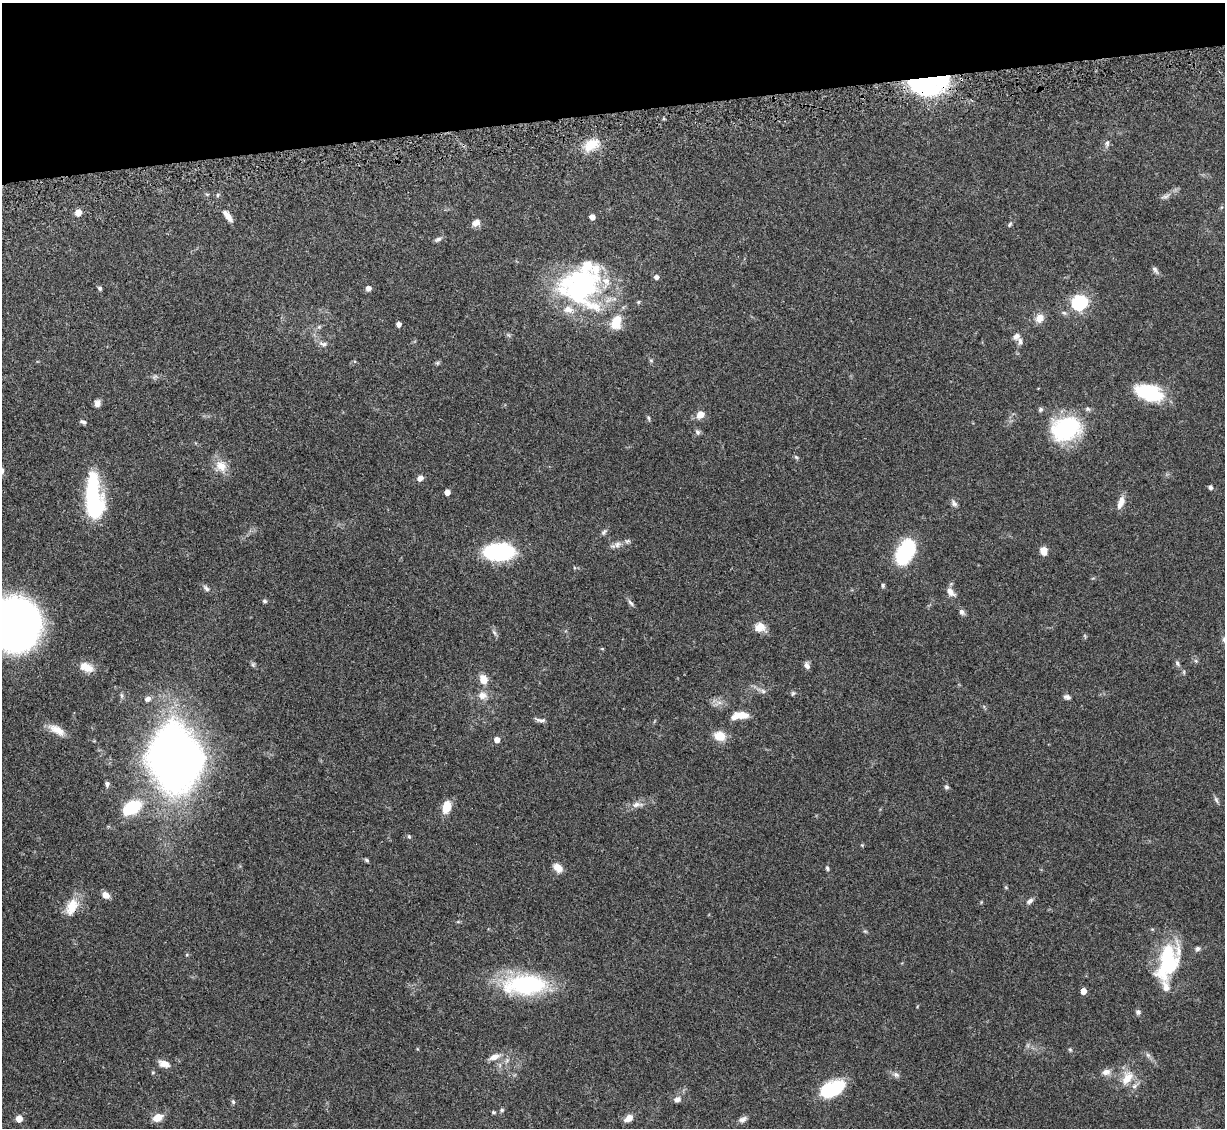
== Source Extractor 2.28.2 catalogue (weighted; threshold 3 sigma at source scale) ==
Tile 3 of 4 x 4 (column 3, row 1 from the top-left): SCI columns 2560-3782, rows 3587-4712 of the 5092 x 5004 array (HDU 1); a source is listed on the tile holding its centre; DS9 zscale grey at full resolution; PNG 1227 x 1130 px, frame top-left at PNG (2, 3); no overlay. Shown black and unused: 10% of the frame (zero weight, under 3 of 5 exposures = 4% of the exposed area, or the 3 px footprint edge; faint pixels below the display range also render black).
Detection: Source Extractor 2.28.2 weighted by HDU 2 'WHT'; one run over the whole footprint, this tile lists its part. Background 0.0707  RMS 0.0033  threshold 0.0149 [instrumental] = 3 sigma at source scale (4.5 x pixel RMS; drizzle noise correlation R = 1.50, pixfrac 1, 0.05/0.05 arcsec/px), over >= 5 px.
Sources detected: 122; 3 inside a brighter object's white glare — not listed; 8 inside a brighter listed object's ellipse — not listed separately; the other 111 listed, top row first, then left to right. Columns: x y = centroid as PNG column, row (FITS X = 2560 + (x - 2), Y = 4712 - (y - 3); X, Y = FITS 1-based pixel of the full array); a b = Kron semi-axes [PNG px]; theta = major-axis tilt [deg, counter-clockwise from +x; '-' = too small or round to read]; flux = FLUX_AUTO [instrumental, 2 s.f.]
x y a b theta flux
926 84 36 18 1 53
1107 143 10 6 81 1.1
591 145 23 14 26 6.4
1165 196 15 5 17 1.3
78 213 7 6 - 2.6
227 216 14 6 -53 2.8
592 217 5 4 - 2.4
476 223 11 8 31 1.9
1010 224 7 4 58 0.53
438 239 9 6 25 0.94
1155 269 11 5 -58 1
656 277 5 5 - 1.3
581 286 53 50 65 57
100 288 5 5 - 0.65
368 288 6 6 - 1.2
638 302 5 4 - 0.42
1079 303 7 7 - 53
1039 318 12 10 56 3
399 324 4 4 - 1.8
319 327 5 5 - 0.55
1016 336 9 7 39 1.5
323 344 12 6 -16 1.3
651 360 6 4 -2 0.43
437 363 6 5 - 0.54
155 376 8 5 18 0.81
1149 393 28 15 -19 20
97 403 8 7 - 1.5
1041 409 6 5 - 0.7
1088 409 7 6 - 0.72
700 415 8 7 - 3.3
648 418 8 4 -72 0.52
83 422 8 5 -26 0.83
1066 429 27 21 17 36
697 432 8 6 -62 0.87
796 457 7 4 -44 0.5
221 466 19 15 -54 4.7
420 478 7 6 - 1.6
1210 487 5 4 - 1
447 492 4 4 - 2.4
93 498 47 19 -87 33
1121 502 16 7 69 2.8
954 503 10 6 -54 1.1
604 532 9 5 51 0.83
617 544 11 8 15 1.8
1044 551 8 7 - 3
499 552 24 14 2 40
903 553 23 19 83 19
883 585 5 4 - 0.55
206 588 11 6 -50 1.1
951 592 13 8 -49 2.3
264 601 6 5 - 0.59
631 603 13 4 -53 0.93
962 612 9 6 -51 1
14 624 35 34 - 260
760 627 14 11 -14 3.5
494 632 9 4 -55 0.79
1085 636 8 3 -77 0.39
602 649 5 3 - 0.34
1177 663 9 5 -59 0.88
807 666 8 6 -74 1.5
86 667 18 10 -22 4.3
483 679 10 8 -67 3.8
763 691 8 6 -30 1
793 693 7 5 62 0.55
482 695 11 9 -17 2.8
1067 697 8 6 -15 1
147 699 8 7 - 1.5
719 702 7 5 0 1.2
742 715 15 7 -5 4.3
540 720 16 5 -9 1.2
57 730 23 9 -29 3.9
719 736 14 11 -19 4.8
497 739 5 5 - 2.3
174 758 56 44 -84 240
107 784 6 5 - 0.9
946 787 6 6 - 0.66
1216 800 10 5 -65 0.81
637 804 17 7 5 2.3
446 807 14 8 74 5.2
132 808 23 14 30 15
409 837 5 4 - 0.45
862 845 4 4 - 0.33
367 860 6 4 -40 0.54
558 868 12 8 -46 2.8
827 868 6 4 -71 0.58
1006 887 5 4 - 0.38
106 895 8 6 -35 2.5
1030 901 9 6 35 1.2
72 907 24 14 64 6.5
865 931 6 5 - 0.48
1198 949 7 6 - 0.92
1167 961 44 22 76 27
525 985 52 23 1 35
1083 991 5 4 - 3.3
1138 1012 7 7 - 0.85
1070 1049 5 5 - 0.42
1148 1055 7 6 - 0.9
494 1057 13 7 21 2.6
164 1064 13 7 -18 2.8
1106 1072 11 8 10 2
896 1075 10 7 -28 1.2
1127 1078 22 13 55 5.7
832 1089 24 14 24 19
677 1099 10 8 24 1.4
233 1102 6 5 - 0.55
502 1110 6 5 - 0.55
493 1112 6 4 -15 0.48
158 1117 11 8 25 3.7
19 1118 5 5 - 4.6
629 1118 10 7 33 2.5
743 1119 11 7 28 1.3
Overlapping masked pixels (flux is a lower limit): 2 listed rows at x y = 926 84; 72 907
Isophote crosses this tile's border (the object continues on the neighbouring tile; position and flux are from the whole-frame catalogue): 1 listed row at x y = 14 624